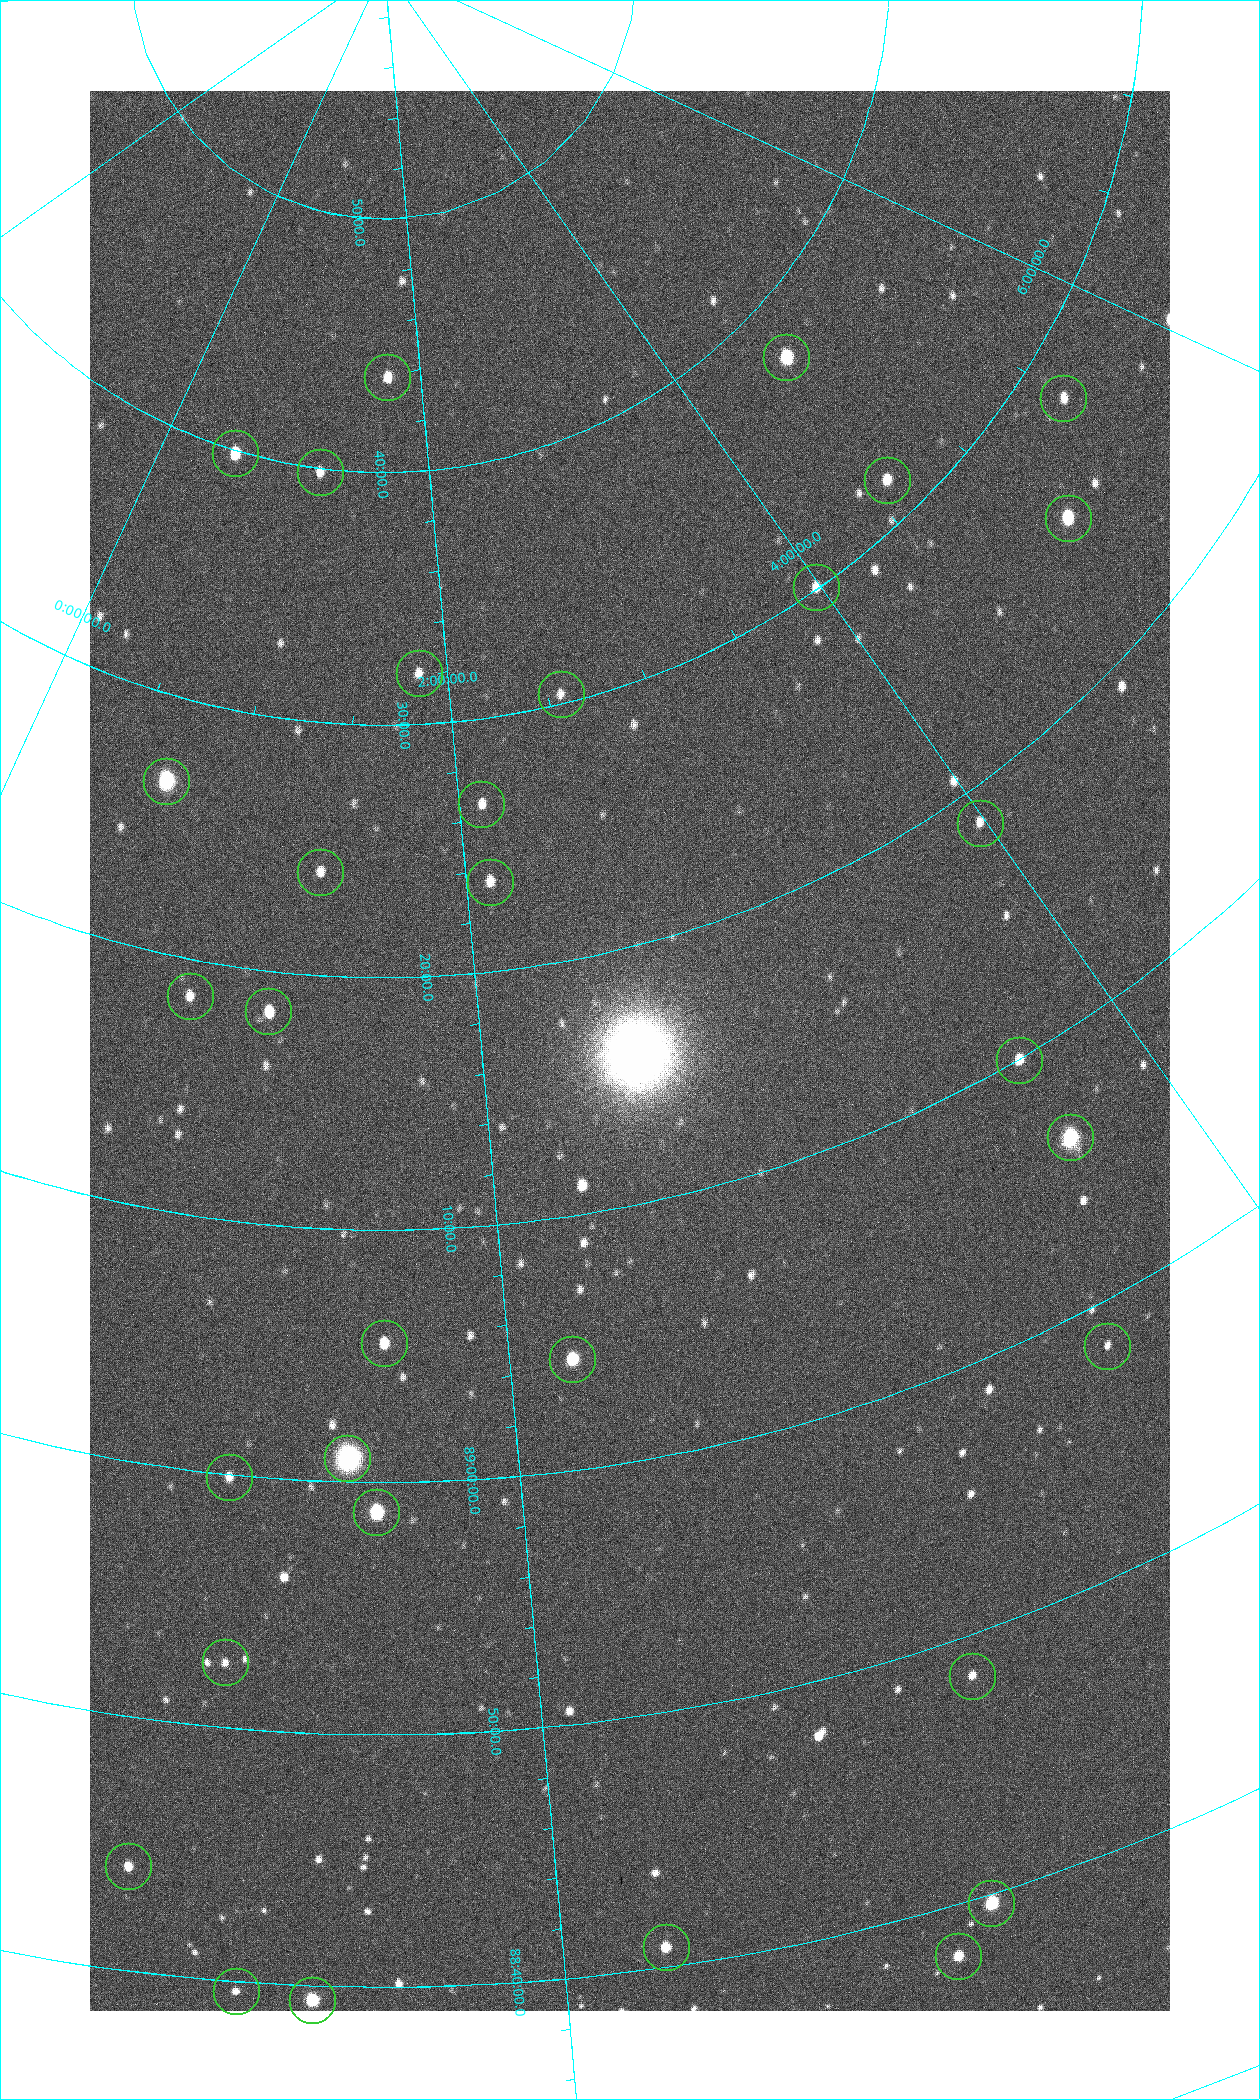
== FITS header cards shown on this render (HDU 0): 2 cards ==
NAXIS1  =                 1080 / length of data axis 1
NAXIS2  =                 1920 / length of data axis 2

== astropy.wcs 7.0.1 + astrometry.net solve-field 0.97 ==
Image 1080 x 1920 px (HDU 0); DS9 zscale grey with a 90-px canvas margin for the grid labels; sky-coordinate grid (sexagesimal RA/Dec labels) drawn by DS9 from the SOLVED WCS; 33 Tycho-2 reference stars matched to detected sources circled (green)
Header WCS: none
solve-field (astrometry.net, Tycho-2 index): SOLVED blind (the file carries no WCS)
Solved WCS: RA---TAN-SIP/DEC--TAN-SIP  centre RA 02:30:30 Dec +89:16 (37.63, +89.27 deg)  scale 2.37 arcsec/px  FOV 42.7' x 76.0'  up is +13 deg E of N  parity flipped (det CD > 0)
(file carries no celestial WCS; the grid is the blind solution)
Tycho-2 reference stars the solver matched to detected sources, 33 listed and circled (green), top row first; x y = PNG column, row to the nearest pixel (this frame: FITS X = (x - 90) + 1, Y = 1920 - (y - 91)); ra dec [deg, ICRS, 3 dp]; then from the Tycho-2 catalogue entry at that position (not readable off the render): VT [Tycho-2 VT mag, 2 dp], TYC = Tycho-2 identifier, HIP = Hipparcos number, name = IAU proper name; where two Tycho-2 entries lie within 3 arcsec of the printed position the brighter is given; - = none
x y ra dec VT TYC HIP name
786 357 70.692 +89.630 9.34 4629-37-1 - -
387 377 25.399 +89.729 11.04 4627-64-1 - -
1063 398 82.420 +89.469 11.69 4629-103-1 - -
235 453 7.906 +89.665 10.51 4627-6-1 - -
320 472 17.696 +89.664 11.87 4627-21-1 - -
887 480 69.250 +89.526 11.02 4629-45-1 - -
1068 518 75.971 +89.421 9.41 4629-33-1 - -
816 587 59.681 +89.501 11.64 4628-48-1 - -
419 673 27.685 +89.533 12.30 4627-91-1 - -
561 694 38.519 +89.506 12.22 4628-39-1 - -
166 781 9.931 +89.444 8.22 4627-49-1 3128 -
481 804 31.518 +89.444 11.89 4628-72-1 - -
980 823 59.678 +89.312 11.93 4628-44-1 - -
320 872 20.865 +89.402 11.76 4627-105-1 - -
490 882 31.476 +89.392 11.96 4628-239-1 - -
190 996 14.190 +89.309 11.36 4627-74-1 - -
268 1011 18.559 +89.307 10.52 4627-75-1 - -
1019 1060 55.017 +89.166 11.19 4628-70-1 - -
1070 1137 55.225 +89.105 8.15 4628-68-1 17195 -
384 1343 24.867 +89.092 10.76 4627-125-1 - -
1107 1346 52.514 +88.973 12.50 4628-8-1 - -
572 1359 32.549 +89.073 9.84 4628-149-1 - -
347 1458 23.461 +89.016 6.47 4627-259-1 7283 -
229 1477 19.000 +88.998 11.53 4627-46-1 - -
376 1512 24.587 +88.980 9.00 4627-86-1 - -
225 1662 19.495 +88.876 11.74 4627-109-1 - -
972 1676 43.819 +88.807 12.14 4628-98-1 - -
128 1866 17.187 +88.735 11.22 4627-80-1 - -
991 1903 42.246 +88.661 8.90 4628-20-1 - -
666 1947 32.945 +88.680 10.72 4628-99-1 - -
958 1956 40.943 +88.634 10.89 4628-71-1 - -
236 1991 20.674 +88.660 11.87 4627-100-1 - -
312 2000 22.838 +88.657 9.18 4627-37-1 - -